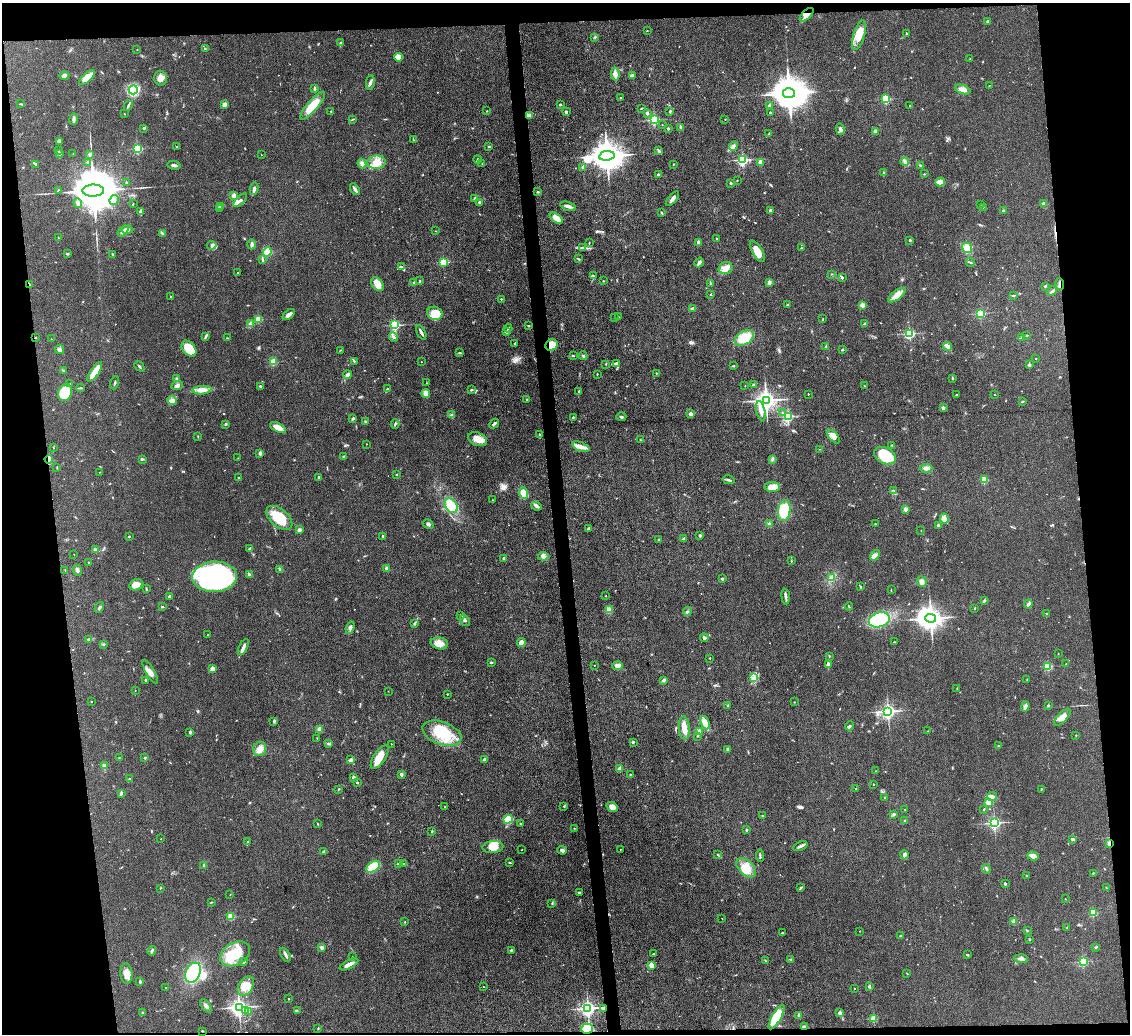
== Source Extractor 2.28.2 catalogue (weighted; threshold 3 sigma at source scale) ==
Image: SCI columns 1-4509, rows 232-4359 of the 4509 x 4485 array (HDU 1 of 3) = the unmasked area's bounding box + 8 px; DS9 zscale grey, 4 x 4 block average (1 PNG px = mean of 4 x 4 image px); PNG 1132 x 1036 px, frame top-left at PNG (2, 3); each listed source drawn as its Kron ellipse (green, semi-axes under 4 px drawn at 4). Shown black and unused: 13% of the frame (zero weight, under 3 of 4 exposures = <1% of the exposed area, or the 3 px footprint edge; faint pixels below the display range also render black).
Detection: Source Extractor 2.28.2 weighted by HDU 2 'WHT'. Background 0.0813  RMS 0.0064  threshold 0.0286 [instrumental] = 3 sigma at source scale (4.5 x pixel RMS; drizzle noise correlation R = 1.50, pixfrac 1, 0.05/0.05 arcsec/px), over >= 5 px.
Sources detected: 619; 3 inside a brighter object's white glare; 2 cosmic-ray / hot-pixel residue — neither listed nor drawn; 4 coinciding with a brighter row at this scale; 23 inside a brighter listed object's ellipse — not listed separately; of the other 587, all 500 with FLUX_AUTO >= 1.29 (the completeness limit of this list) listed and drawn (87 fainter detections not listed), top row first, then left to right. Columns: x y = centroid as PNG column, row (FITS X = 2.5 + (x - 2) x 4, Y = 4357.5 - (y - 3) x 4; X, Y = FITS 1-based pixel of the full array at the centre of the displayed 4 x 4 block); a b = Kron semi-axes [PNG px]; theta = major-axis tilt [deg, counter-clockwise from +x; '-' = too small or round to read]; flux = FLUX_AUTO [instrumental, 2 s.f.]
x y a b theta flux
807 15 8 3 44 19
987 21 2 2 - 5.5
647 31 2 2 - 1.9
906 33 2 2 - 1.5
859 35 15 5 72 62
595 37 2 2 - 2.5
340 43 3 2 - 5.1
205 48 2 2 - 2.1
137 49 2 2 - 1.6
399 57 4 4 - 30
970 59 2 2 - 1.6
615 74 6 3 -82 22
632 75 3 2 - 5.1
64 76 5 3 - 11
87 78 10 4 42 62
161 78 7 6 - 27
370 83 7 2 82 8.6
989 86 2 2 - 1.5
314 89 3 2 - 8.9
963 89 8 3 -22 23
133 90 4 4 - 110
789 93 6 5 - 10000
620 97 2 2 - 2
886 99 2 2 - 310
21 104 4 2 - 3.8
560 104 3 2 - 3.1
224 105 3 3 - 18
910 105 2 2 - 2.8
128 106 5 2 - 6.6
313 106 18 5 49 81
769 106 2 2 - 33
641 108 3 2 - 2.3
331 111 2 2 - 2.2
487 111 2 2 - 1.5
566 112 2 2 - 7.9
670 112 2 2 - 2.1
647 113 2 2 - 25
770 113 2 2 - 8.2
124 114 2 2 - 1.8
529 115 4 2 - 17
74 119 6 2 82 11
353 119 3 2 - 2.7
725 119 2 2 - 1.4
654 120 2 2 - 530
662 125 2 2 - 1.4
680 127 3 2 - 4.1
144 128 3 2 - 3.7
668 128 2 2 - 19
840 129 6 2 -77 7.5
875 131 2 2 - 49
769 133 4 2 - 3.6
413 140 3 2 - 2.6
59 141 3 2 - 12
734 146 5 3 - 9.3
176 147 2 2 - 1.3
489 147 3 2 - 2.8
137 149 2 2 - 360
659 150 3 2 - 2.8
58 151 4 2 - 2.9
59 154 3 2 - 7.8
73 154 2 2 - 2.2
89 154 2 2 - 24
261 155 2 2 - 1.6
607 156 8 4 7 8500
477 159 4 2 - 4.1
742 160 2 2 - 670
87 162 2 2 - 2.7
377 162 9 6 9 44
760 162 3 2 - 22
905 162 4 3 - 12
362 163 5 4 - 15
36 164 4 2 - 7.4
482 164 2 2 - 1.8
174 165 6 2 -12 12
673 165 2 2 - 1.5
920 166 3 2 - 5
583 167 2 2 - 47
884 172 3 2 - 3
924 174 2 2 - 1.7
658 175 2 2 - 17
737 181 2 2 - 1.7
940 182 5 4 - 19
126 183 2 2 - 13
731 183 2 2 - 4.7
254 189 6 3 80 10
355 189 6 2 -58 12
58 190 2 2 - 2.3
93 191 11 6 0 29000
538 192 2 2 - 4.1
234 195 2 2 - 68
475 198 2 2 - 18
672 199 9 2 49 14
114 200 5 2 - 6.2
240 200 8 3 43 11
480 202 4 2 - 6.7
78 203 5 3 - 14
133 204 2 2 - 1.4
981 204 2 2 - 1.8
1043 204 2 2 - 62
568 206 8 3 -16 15
221 207 4 2 - 6.2
983 207 2 2 - 1.3
220 209 3 2 - 2.8
770 210 2 2 - 7.2
1003 211 2 2 - 23
140 212 4 3 - 6.7
661 213 3 2 - 3.3
556 218 7 3 -37 37
128 230 6 4 1 11
123 231 6 2 50 13
436 231 3 2 - 1.6
162 233 4 2 - 3.8
58 238 2 2 - 1.3
717 239 3 2 - 2.1
910 240 2 2 - 5.7
589 242 2 2 - 1.5
699 242 2 2 - 51
252 244 5 3 - 8.8
212 245 5 3 - 8
583 247 3 2 - 4.6
801 248 2 2 - 1.7
967 248 5 5 - 48
757 251 12 5 -59 46
267 252 5 4 - 85
67 254 2 2 - 5.5
112 254 2 2 - 5
578 259 4 2 - 3.4
262 260 4 2 - 3.7
443 262 2 2 - 250
971 262 4 2 - 4.6
699 263 5 3 - 9.5
401 267 3 2 - 3.7
726 268 7 6 - 35
238 273 2 2 - 6
831 274 2 2 - 1.7
593 276 2 2 - 2.2
842 278 2 2 - 9.2
420 281 3 2 - 3.8
603 281 2 2 - 2.1
769 282 2 2 - 50
414 283 2 2 - 4.4
29 284 3 2 - 3.2
377 284 8 5 -49 35
711 284 2 2 - 2.4
1060 284 6 2 -83 5
1045 286 2 2 - 2.8
1052 291 5 2 - 7.1
710 295 2 2 - 2.7
897 295 10 4 38 38
1013 295 3 2 - 3.4
170 297 2 2 - 3.8
501 299 2 2 - 6.7
787 305 2 2 - 3.5
862 305 2 2 - 66
693 308 4 2 - 9.5
435 313 8 6 -19 86
980 313 2 2 - 390
289 315 7 3 39 16
618 317 3 2 - 2.6
614 318 2 2 - 1.4
258 319 2 2 - 180
823 319 3 2 - 2.4
865 323 3 2 - 3.3
250 324 2 2 - 2.7
395 325 2 2 - 520
529 326 2 2 - 3.8
508 328 4 2 - 4.3
421 332 7 2 -64 10
506 332 4 3 - 6.9
909 334 2 2 - 560
1027 335 2 2 - 1.7
206 336 4 2 - 5.4
393 337 5 2 - 8.7
1022 337 2 2 - 2.2
36 338 2 2 - 5.2
227 338 2 2 - 1.7
744 338 10 6 33 87
51 339 2 2 - 1.4
515 343 3 2 - 3.2
551 345 6 5 - 42
826 346 4 2 - 4.1
947 347 5 3 - 13
189 349 9 6 -49 81
60 350 5 3 - 16
340 350 2 2 - 1.6
842 350 2 2 - 2.9
460 353 4 2 - 3.9
573 356 3 2 - 2.6
583 356 4 2 - 4.6
1036 358 2 2 - 1.3
354 361 3 2 - 3.3
273 362 2 2 - 190
421 362 2 2 - 1.6
617 363 4 4 - 8.7
606 364 2 2 - 1.9
1029 365 2 2 - 23
139 366 6 2 -48 4.8
733 366 2 2 - 2.7
64 371 3 2 - 3.4
95 372 11 4 56 90
656 373 2 2 - 2.4
597 374 2 2 - 2.1
347 375 4 2 - 16
952 378 3 2 - 4
177 379 4 2 - 5.9
115 383 7 2 72 4.5
426 383 2 2 - 1.8
70 384 2 2 - 2.9
754 385 2 2 - 8.2
177 386 6 3 25 11
260 386 2 2 - 3.7
745 386 2 2 - 1.8
864 386 2 2 - 2
81 388 4 2 - 4.1
388 389 4 2 - 7.3
202 390 10 3 4 32
472 390 3 2 - 3.1
579 391 4 2 - 4.7
65 393 8 7 - 140
426 393 4 3 - 28
808 394 2 2 - 4.4
956 395 2 2 - 7.4
995 395 2 2 - 3
526 399 3 2 - 2.2
172 400 5 3 - 11
766 400 3 3 - 2900
1022 401 4 2 - 3.1
943 408 3 2 - 11
761 411 10 3 -78 24
782 413 2 2 - 2
690 414 2 2 - 41
451 415 2 2 - 3
788 416 2 2 - 480
573 417 2 2 - 5.7
621 417 5 2 - 4.5
353 418 3 2 - 5.8
365 421 3 2 - 3.8
225 424 2 2 - 5
395 424 5 2 - 4.8
494 424 5 2 - 6.3
278 427 9 4 -26 39
539 434 2 2 - 9.1
198 437 2 2 - 2.4
833 437 8 4 -48 28
478 439 10 6 -21 36
640 440 2 2 - 1.4
366 444 2 2 - 1.8
892 445 3 2 - 2.5
581 447 9 4 -21 22
53 448 2 2 - 1.3
820 449 3 2 - 1.4
260 453 2 2 - 42
344 456 3 2 - 2.2
885 456 11 8 -27 160
238 458 2 2 - 1.4
49 459 4 3 - 7.2
142 459 3 2 - 3.2
772 459 3 2 - 4
57 467 3 2 - 2.1
926 468 6 3 4 14
100 472 2 2 - 1.4
397 475 3 2 - 2.7
239 477 2 2 - 2
319 477 2 2 - 12
728 480 6 2 -14 7
984 480 2 2 - 160
772 487 8 5 0 52
894 490 2 2 - 1.5
523 493 6 4 -73 43
492 500 2 2 - 1.3
451 506 8 5 -55 82
537 506 5 3 - 11
905 509 2 2 - 60
784 510 11 6 81 160
279 518 15 8 -41 110
944 519 5 3 - 15
428 524 6 3 -32 7.8
770 524 3 3 - 5.8
875 524 2 2 - 1.4
938 525 2 2 - 5.9
589 528 3 2 - 7.9
299 530 2 2 - 30
921 530 2 2 - 1.3
700 535 2 2 - 18
129 536 2 2 - 6.9
382 536 3 2 - 3.4
684 539 2 2 - 15
659 540 3 2 - 5.3
249 548 3 2 - 4.6
96 550 2 2 - 23
74 554 2 2 - 1.5
875 555 6 4 49 14
543 556 5 2 - 8.4
504 559 2 2 - 9.7
791 561 2 2 - 2.8
88 562 2 2 - 1.9
386 568 4 3 - 6.4
280 569 3 3 - 5.4
65 570 2 2 - 1.4
77 570 5 3 - 8.2
249 575 3 2 - 19
215 577 22 15 2 960
831 578 4 3 - 8.6
722 579 2 2 - 7.8
922 582 5 4 - 13
136 585 7 5 28 31
860 586 2 2 - 2.2
146 588 4 2 - 3
891 590 2 2 - 1.6
170 596 3 2 - 8.2
605 596 2 2 - 1.7
786 597 8 2 -85 11
984 601 3 2 - 5.2
1028 604 4 3 - 7.9
849 606 4 2 - 2.6
99 607 6 2 59 7.1
162 607 3 2 - 3.4
975 608 2 2 - 2.1
610 609 3 2 - 4
687 612 4 2 - 4.8
1047 613 3 2 - 2.4
461 615 3 2 - 2.1
931 618 5 4 - 4000
465 620 6 3 -53 6.2
879 620 10 7 19 210
414 623 3 2 - 4.9
350 628 6 4 71 14
207 634 2 2 - 1.4
704 638 4 3 - 11
89 639 3 3 - 4.9
894 642 3 2 - 1.6
439 643 9 6 -14 34
521 643 4 4 - 20
104 644 2 2 - 2.8
243 647 9 3 63 16
1058 654 2 2 - 1.3
829 656 2 2 - 2.4
710 658 2 2 - 4.5
491 662 3 2 - 4.1
828 664 2 2 - 52
1066 664 2 2 - 3
594 665 2 2 - 1.9
618 666 5 3 - 28
1048 666 2 2 - 260
212 669 2 2 - 56
150 672 13 4 -60 27
754 678 2 2 - 2.4
146 680 2 2 - 24
663 680 2 2 - 28
1027 680 2 2 - 1.3
957 688 2 2 - 1.4
135 690 2 2 - 1.3
388 691 2 2 - 1.6
447 694 2 2 - 1.9
91 701 2 2 - 2.5
794 702 2 2 - 1.5
1048 705 2 2 - 4
728 706 2 2 - 2.3
1025 706 5 3 - 12
888 711 2 2 - 1200
1062 717 10 5 47 25
274 721 3 2 - 2.7
705 723 7 4 -66 41
849 726 5 2 - 7.2
684 728 11 5 -86 31
319 729 2 2 - 84
928 731 3 2 - 1.8
190 732 3 2 - 5.9
699 732 2 2 - 65
442 733 20 11 -20 130
1076 735 2 2 - 1.6
697 736 2 2 - 2.6
317 738 3 2 - 1.8
633 742 2 2 - 15
329 744 3 2 - 5.1
391 744 2 2 - 2.6
998 746 2 2 - 4.6
260 749 7 6 - 23
728 749 3 2 - 6.7
380 757 13 6 56 49
119 758 2 2 - 2.2
145 758 3 2 - 3.9
484 759 2 2 - 2.7
350 760 4 2 - 10
105 765 4 3 - 5.6
620 769 2 2 - 44
876 771 2 2 - 1.4
402 774 3 2 - 12
630 774 2 2 - 2.4
354 777 2 2 - 35
129 779 2 2 - 8
357 782 2 2 - 7.7
873 784 2 2 - 1.6
856 788 2 2 - 1.6
339 789 3 2 - 2.6
1041 789 3 2 - 2
121 793 4 2 - 6.2
885 797 2 2 - 1.8
992 797 5 3 - 13
989 802 2 2 - 150
564 806 3 2 - 2.5
445 807 2 2 - 1.5
612 807 6 4 -36 20
905 809 2 2 - 1.5
984 809 2 2 - 2.4
894 814 3 2 - 5.6
762 816 2 2 - 2
508 819 4 4 - 120
905 821 2 2 - 10
994 823 2 2 - 910
317 824 2 2 - 2.8
520 824 2 2 - 3.3
574 828 3 2 - 1.5
747 830 2 2 - 16
432 831 3 2 - 2.9
161 839 2 2 - 1.6
1072 839 3 2 - 7.4
248 842 2 2 - 2.4
1109 844 4 2 - 13
800 846 7 2 24 12
493 847 10 6 5 40
620 849 2 2 - 2
521 850 2 2 - 1.6
562 850 5 4 - 11
324 851 3 2 - 4.3
718 855 2 2 - 2
904 855 4 3 - 8.1
760 856 6 2 -85 4.8
1033 856 6 3 -17 30
510 862 4 2 - 2.5
398 864 3 2 - 3.3
403 864 2 2 - 1.9
204 865 2 2 - 23
373 867 7 5 37 85
746 868 12 7 -43 60
986 869 5 2 - 9.5
1093 873 2 2 - 3.5
1027 876 2 2 - 1.7
1005 884 3 2 - 4.8
160 888 2 2 - 1.4
801 888 4 2 - 4.2
1106 888 2 2 - 1.9
579 892 2 2 - 4.8
230 895 2 2 - 1.5
1065 899 2 2 - 2.4
212 902 3 2 - 2.2
552 903 3 2 - 3.5
1093 912 2 2 - 250
231 917 2 2 - 170
722 918 2 2 - 1.6
1014 921 2 2 - 94
405 922 2 2 - 1.8
1067 927 2 2 - 1.5
860 931 2 2 - 1.5
1027 931 2 2 - 2.2
782 933 3 2 - 2.7
901 936 2 2 - 12
1029 940 2 2 - 1.3
1096 947 3 2 - 3.4
322 948 4 3 - 9.1
511 950 4 2 - 4.3
152 951 5 2 - 5
235 954 16 11 31 120
654 954 2 2 - 2.7
285 955 8 2 -61 9.2
968 955 3 2 - 2.9
353 957 2 2 - 1.4
791 959 2 2 - 2.3
1021 959 7 3 -4 11
765 961 2 2 - 1.5
244 962 3 3 - 4.3
1083 962 2 2 - 410
349 964 10 3 26 30
651 965 2 2 - 97
193 973 10 7 65 190
907 973 2 2 - 1.5
126 974 10 6 -86 28
140 981 4 2 - 4.6
246 986 11 7 56 47
869 986 4 2 - 5.3
483 987 2 2 - 1.7
166 988 3 2 - 2.1
855 989 2 2 - 1.9
289 999 2 2 - 3
206 1006 8 3 -51 11
239 1007 3 3 - 2100
588 1008 3 2 - 1400
603 1008 3 2 - 4.1
246 1011 3 2 - 4.1
297 1011 2 2 - 2.5
249 1012 2 2 - 2.6
143 1013 3 2 - 4.7
840 1013 2 2 - 46
798 1015 4 3 - 5.9
776 1017 13 4 60 120
874 1018 2 2 - 180
805 1027 4 2 - 14
318 1029 2 2 - 2
587 1029 6 5 - 100
202 1031 2 2 - 3.7
Overlapping masked pixels (flux is a lower limit): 10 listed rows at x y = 807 15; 29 284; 1060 284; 36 338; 551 345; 49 459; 1109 844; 603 1008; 805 1027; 587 1029
Diffuse or blended objects may show on this block-average render without a row.